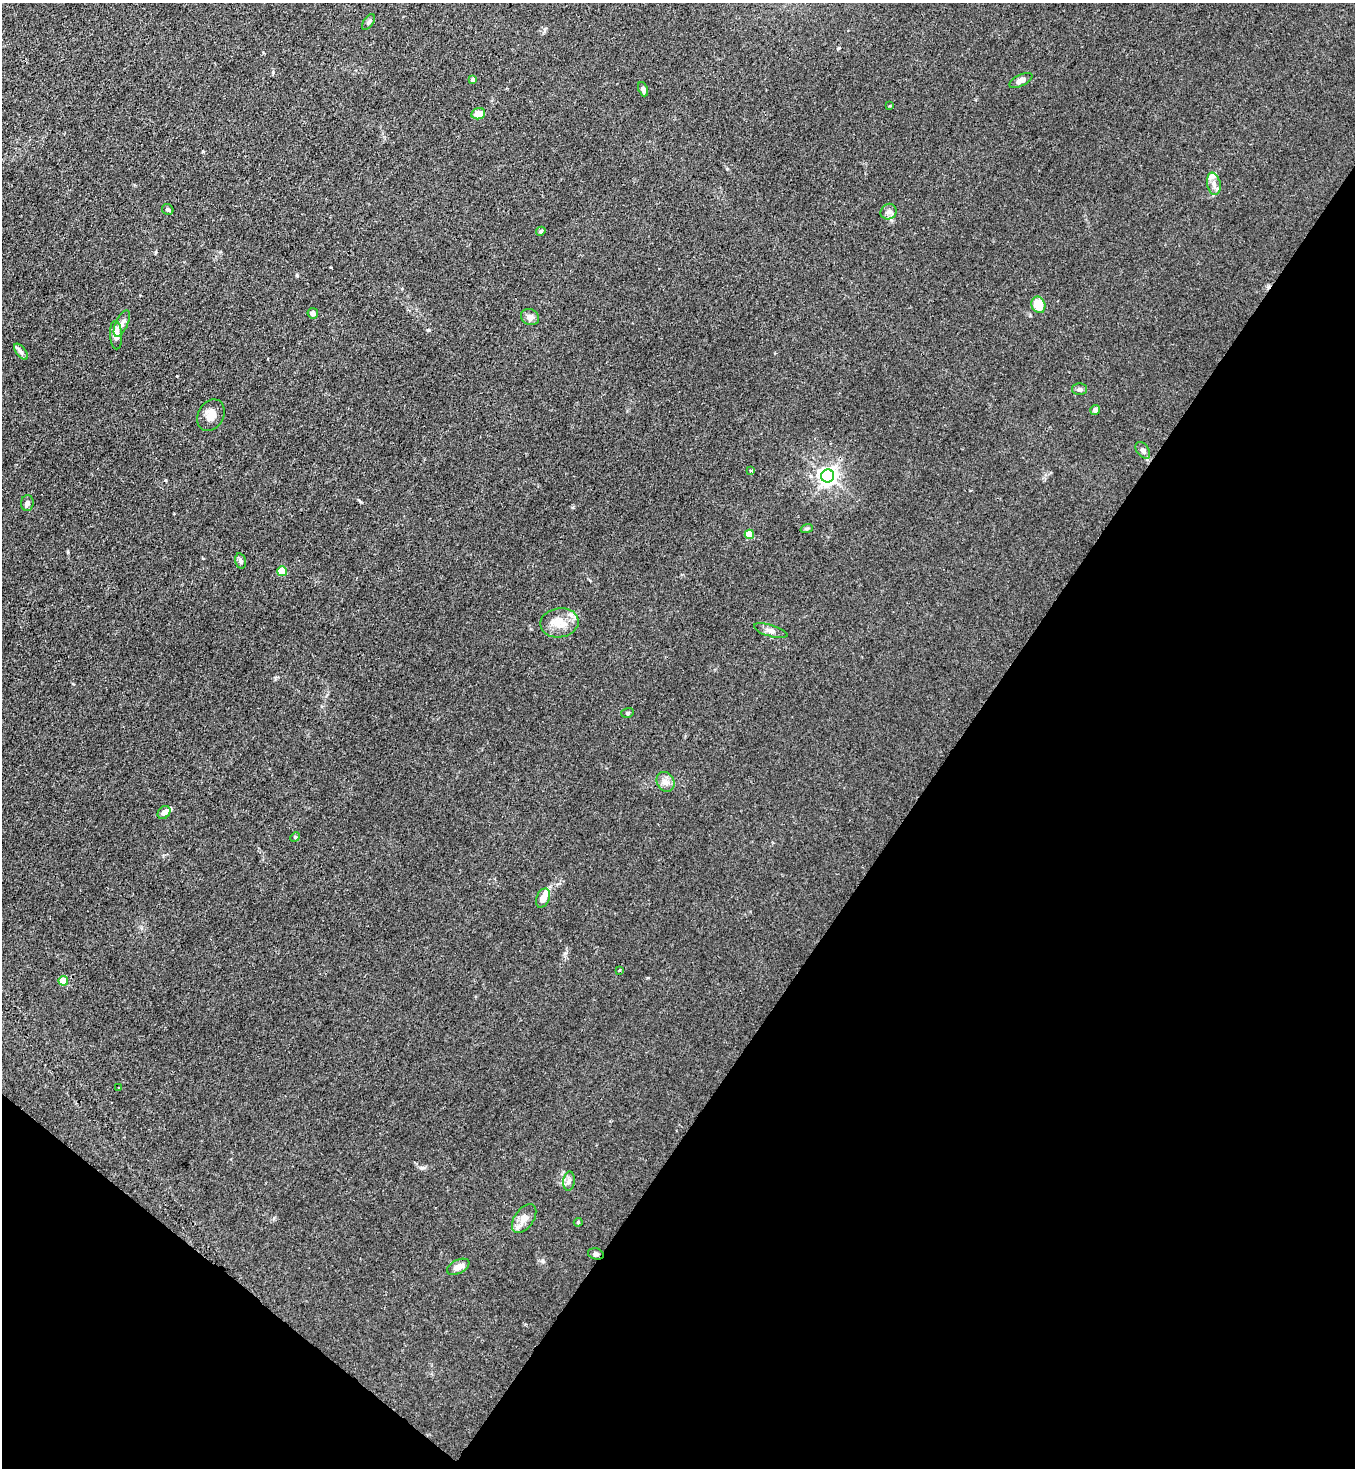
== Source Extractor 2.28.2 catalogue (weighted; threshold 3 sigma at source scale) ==
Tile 15 of 4 x 4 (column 3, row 4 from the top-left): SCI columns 2934-4286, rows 60-1525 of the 6007 x 5985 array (HDU 1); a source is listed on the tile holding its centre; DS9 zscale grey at full resolution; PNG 1357 x 1470 px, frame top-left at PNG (2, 3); each listed source drawn as its Kron ellipse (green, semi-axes under 4 px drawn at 4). Shown black and unused: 34% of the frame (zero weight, under 3 of 4 exposures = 7% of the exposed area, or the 3 px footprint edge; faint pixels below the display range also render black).
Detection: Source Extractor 2.28.2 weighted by HDU 2 'WHT'; one run over the whole footprint, this tile lists its part. Background 0.0208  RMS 0.0028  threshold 0.0127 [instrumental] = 3 sigma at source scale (4.5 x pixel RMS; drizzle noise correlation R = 1.50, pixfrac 1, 0.05/0.05 arcsec/px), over >= 5 px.
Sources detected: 46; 4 inside a brighter listed object's ellipse — not listed separately; the other 42 listed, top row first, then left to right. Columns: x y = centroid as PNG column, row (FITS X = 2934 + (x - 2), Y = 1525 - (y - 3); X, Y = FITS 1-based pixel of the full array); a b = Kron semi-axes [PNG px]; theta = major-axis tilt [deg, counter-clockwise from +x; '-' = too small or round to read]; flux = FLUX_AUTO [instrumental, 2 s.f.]
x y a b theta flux
368 22 9 5 56 0.57
473 80 4 4 - 1.2
1021 80 12 5 26 1.2
643 89 7 4 -68 0.82
890 106 4 3 - 0.21
478 114 7 5 14 3.1
1214 184 11 6 -78 1.5
168 210 6 5 - 0.48
889 212 8 7 - 1.1
541 231 5 4 - 0.66
1038 305 8 7 - 5.4
313 313 5 5 - 0.93
530 317 9 8 - 1.3
122 323 14 6 65 1.4
116 335 14 6 -87 2.7
21 352 9 4 -54 0.78
1080 389 7 6 - 0.65
1095 410 5 4 - 0.84
211 415 16 12 60 2.5
1143 450 9 6 -54 0.77
751 471 3 3 - 0.5
828 476 6 6 - 130
27 503 8 6 86 0.83
807 528 6 4 19 0.41
749 534 4 4 - 5.4
241 561 8 5 -73 0.58
282 571 5 5 - 7.7
559 623 19 14 9 4.3
771 631 17 6 -16 1.4
627 713 6 5 - 0.46
666 782 10 8 -61 1.5
164 813 7 5 46 1.3
295 837 5 4 - 0.33
543 898 10 6 66 2.5
619 970 4 3 - 0.36
63 981 5 4 - 5
119 1088 3 3 - 0.39
569 1181 9 6 82 0.92
524 1219 16 9 54 2.4
578 1222 4 4 - 0.29
596 1254 8 5 -14 0.64
458 1267 12 6 26 1.7
Overlapping masked pixels (flux is a lower limit): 1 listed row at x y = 596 1254
Unlisted compact peaks at least as high as the median listed source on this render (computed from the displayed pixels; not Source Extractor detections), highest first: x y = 297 275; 543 1261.